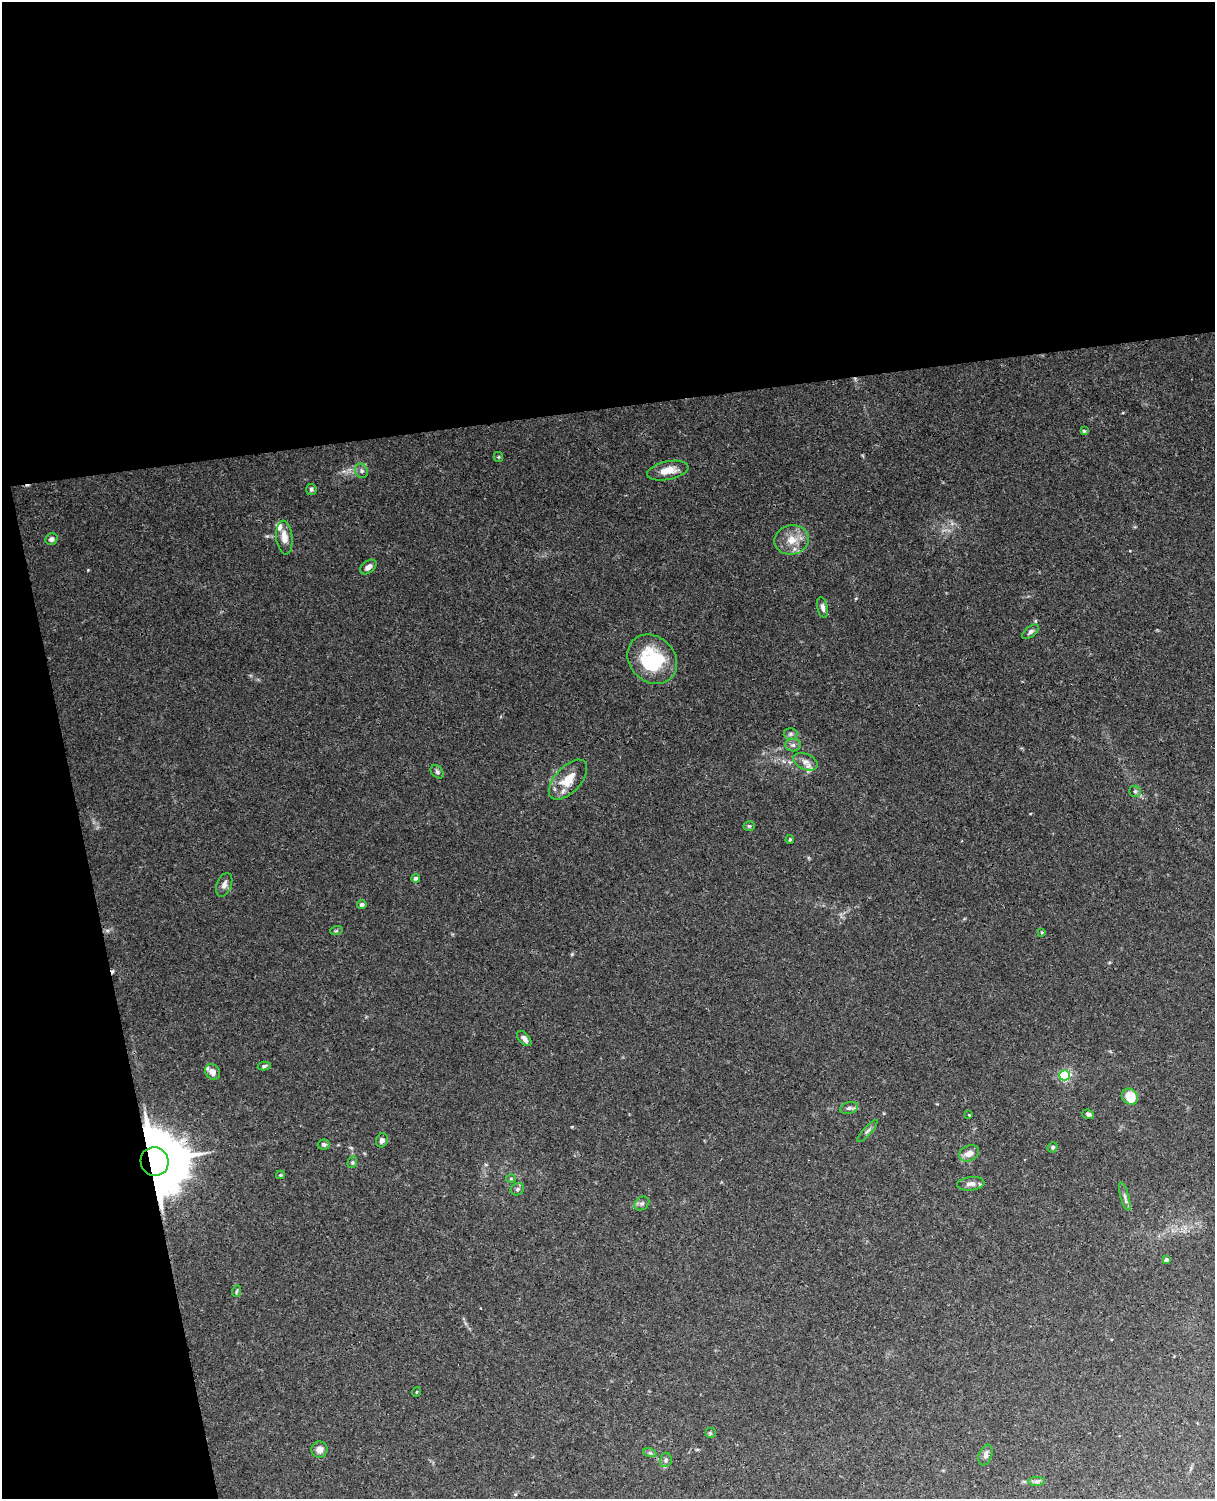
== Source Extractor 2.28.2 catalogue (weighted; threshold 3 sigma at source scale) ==
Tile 1 of 4 x 3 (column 1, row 1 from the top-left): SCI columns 57-1269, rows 3149-4645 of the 4967 x 4909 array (HDU 1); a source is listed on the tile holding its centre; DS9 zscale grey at full resolution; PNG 1217 x 1501 px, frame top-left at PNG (2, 2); each listed source drawn as its Kron ellipse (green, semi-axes under 4 px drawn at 4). Shown black and unused: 33% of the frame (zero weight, under 3 of 4 exposures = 6% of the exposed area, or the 3 px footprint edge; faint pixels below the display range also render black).
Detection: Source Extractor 2.28.2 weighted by HDU 2 'WHT'; one run over the whole footprint, this tile lists its part. Background 0.0256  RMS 0.0031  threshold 0.0138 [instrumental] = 3 sigma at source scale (4.5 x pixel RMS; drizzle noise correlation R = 1.50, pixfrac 1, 0.05/0.05 arcsec/px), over >= 5 px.
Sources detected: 59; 1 cosmic-ray / hot-pixel residue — neither listed nor drawn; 3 inside a brighter listed object's ellipse — not listed separately; the other 55 listed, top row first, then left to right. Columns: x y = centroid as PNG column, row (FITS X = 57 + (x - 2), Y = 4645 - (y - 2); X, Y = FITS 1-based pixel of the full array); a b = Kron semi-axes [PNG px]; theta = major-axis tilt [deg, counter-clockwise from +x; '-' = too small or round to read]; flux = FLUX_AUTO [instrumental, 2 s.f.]
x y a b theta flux
1084 431 4 4 - 0.39
498 457 5 4 - 0.33
361 471 7 6 - 0.81
668 471 21 9 12 4
311 489 5 5 - 0.56
284 538 17 8 -84 3.2
51 539 6 5 - 0.81
792 540 17 14 11 4.7
368 567 9 6 39 1.6
823 607 10 5 -78 1.1
1030 632 10 5 39 0.8
652 659 27 22 -43 18
791 734 7 6 - 0.76
793 745 8 6 0 0.82
805 762 13 8 -23 1.7
437 772 7 5 -47 0.64
568 780 24 12 47 6.2
1135 791 6 5 - 0.57
749 826 5 4 - 0.48
790 839 4 3 - 0.36
416 879 4 4 - 1.3
224 885 12 7 68 1.5
362 905 4 4 - 0.88
336 931 6 4 18 0.39
1042 932 4 3 - 0.23
524 1038 9 5 -48 1.3
264 1066 6 4 12 0.51
212 1072 8 7 - 2.2
1065 1075 5 5 - 36
1130 1097 8 7 - 6.5
849 1108 9 5 15 0.89
1088 1114 6 4 -22 0.58
969 1115 3 3 - 0.21
867 1131 14 3 48 0.67
382 1140 7 6 - 0.99
324 1145 6 5 - 0.69
1053 1147 5 4 - 0.5
969 1153 10 7 27 2.3
154 1161 14 13 - 2700
352 1162 6 4 70 0.46
280 1175 4 4 - 0.38
511 1178 5 3 - 0.31
971 1184 13 6 6 1.5
517 1189 7 6 - 0.7
1125 1196 15 4 -75 0.96
642 1203 8 6 34 0.85
1166 1260 4 4 - 0.96
237 1291 6 3 70 0.38
416 1392 5 3 - 0.24
710 1433 5 5 - 0.43
319 1450 8 8 - 1.7
650 1453 7 4 -18 0.53
986 1455 11 6 69 1.1
666 1460 7 6 - 0.74
1037 1481 8 4 1 0.77
Overlapping masked pixels (flux is a lower limit): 1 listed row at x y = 154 1161